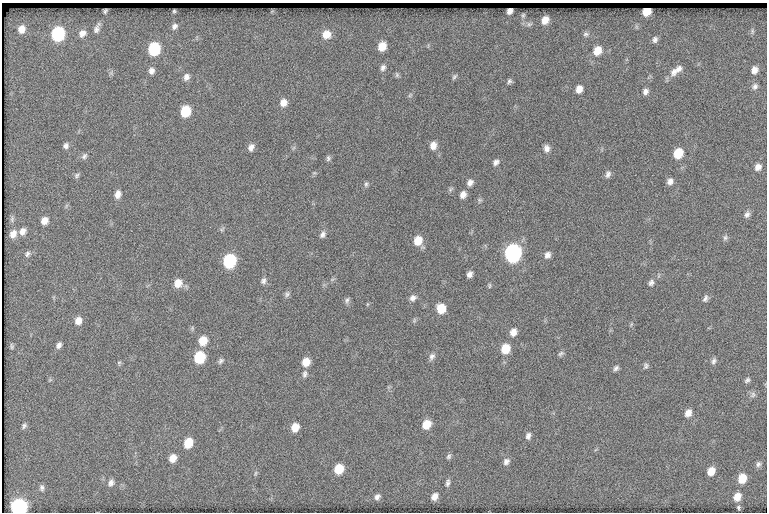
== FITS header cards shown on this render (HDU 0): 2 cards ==
NAXIS1  =                  765
NAXIS2  =                  510

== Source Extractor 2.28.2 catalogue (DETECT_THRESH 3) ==
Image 765 x 510 px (HDU 0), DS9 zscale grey, 1 PNG px = 1 image px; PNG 769 x 514 px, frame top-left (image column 1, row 510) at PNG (2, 3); no overlay
Background 195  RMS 7.5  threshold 22.5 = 3 sigma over >= 5 px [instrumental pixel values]
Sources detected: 115; all 115 listed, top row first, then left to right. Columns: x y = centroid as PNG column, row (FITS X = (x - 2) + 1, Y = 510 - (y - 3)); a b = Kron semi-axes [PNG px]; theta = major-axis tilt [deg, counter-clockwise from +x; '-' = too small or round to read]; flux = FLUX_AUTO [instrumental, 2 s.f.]
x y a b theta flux
105 11 5 3 - 560
174 11 3 3 - 510
509 11 6 5 - 1700
646 11 7 6 - 8400
523 15 6 5 - 800
545 20 7 6 - 4200
529 24 8 6 -10 1300
174 26 8 6 48 1700
21 29 9 7 81 3800
96 29 12 7 66 2100
752 31 9 4 -90 920
82 33 9 7 40 3000
58 34 9 8 - 53000
326 34 9 8 - 6300
586 34 8 6 -2 1300
655 40 7 6 - 1600
382 46 8 7 - 7500
154 49 9 7 74 37000
597 51 10 8 60 6800
383 68 8 6 70 1600
678 69 11 8 47 2600
754 70 8 7 - 3400
151 71 8 7 - 2200
674 72 12 9 73 3300
397 75 7 5 -76 860
186 77 8 7 - 2300
454 77 8 4 54 970
509 81 7 6 - 1100
755 86 8 7 - 1700
579 89 8 6 75 3900
645 91 8 7 - 2000
410 95 7 4 45 750
283 103 9 7 64 4100
185 111 8 7 - 19000
433 145 9 7 78 3900
66 146 7 6 - 1600
251 147 8 6 65 2400
546 148 9 7 -86 2400
678 153 8 7 - 12000
84 156 9 6 56 1400
328 158 8 6 86 1100
496 162 8 6 40 1800
758 167 8 7 - 2700
314 173 6 4 17 660
608 174 10 6 69 1800
77 175 7 6 - 1100
670 181 7 6 - 2300
470 182 9 7 53 2300
366 184 7 5 75 1000
118 194 9 6 74 3100
463 195 8 7 - 2800
480 200 6 6 - 890
747 214 8 7 - 1700
12 219 9 5 77 1100
44 221 8 7 - 4100
222 229 8 4 45 840
22 231 9 8 - 2900
13 234 9 7 65 3700
323 234 9 6 61 1800
725 238 8 6 74 1100
418 240 9 8 - 8200
513 253 9 8 - 170000
27 254 8 5 64 1300
547 255 8 7 - 2400
229 261 9 8 - 50000
470 274 6 5 - 2000
263 281 8 6 62 1600
178 283 9 8 - 5800
651 283 9 7 61 1600
489 286 8 3 90 650
287 294 9 6 70 1300
413 298 8 7 - 2100
705 298 9 5 67 1500
347 300 8 6 65 1300
441 309 8 8 - 9800
78 321 8 7 - 4000
513 332 8 7 - 3800
203 341 9 8 - 7800
59 345 7 5 63 1700
12 346 8 4 -80 850
505 349 9 7 69 10000
561 354 9 6 31 1200
432 356 10 7 63 1900
199 357 8 7 - 25000
221 361 9 6 49 1200
714 361 9 6 71 1500
306 362 8 7 - 6500
119 363 6 5 - 720
646 366 8 6 71 1200
616 368 7 6 - 1400
305 374 9 6 79 1500
747 380 8 5 40 1200
753 395 9 7 55 1600
688 413 9 7 61 3500
426 424 9 7 54 7600
24 426 8 6 72 1200
295 427 8 7 - 6600
528 436 8 6 76 1800
188 443 9 7 66 10000
449 456 7 5 58 1100
173 458 8 7 - 4800
506 462 9 7 54 2100
758 464 7 6 - 1300
339 469 8 7 - 12000
711 471 8 6 63 5200
255 473 8 4 81 740
742 478 8 7 - 8700
111 483 9 7 68 2100
448 483 10 5 79 1600
42 488 9 6 -84 1400
435 496 7 5 55 3400
377 497 8 6 48 1800
737 497 8 7 - 4700
738 507 5 4 - 660
19 508 8 8 - 170000
At the frame edge (FLAGS 8, measured only in part): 1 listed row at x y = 19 508